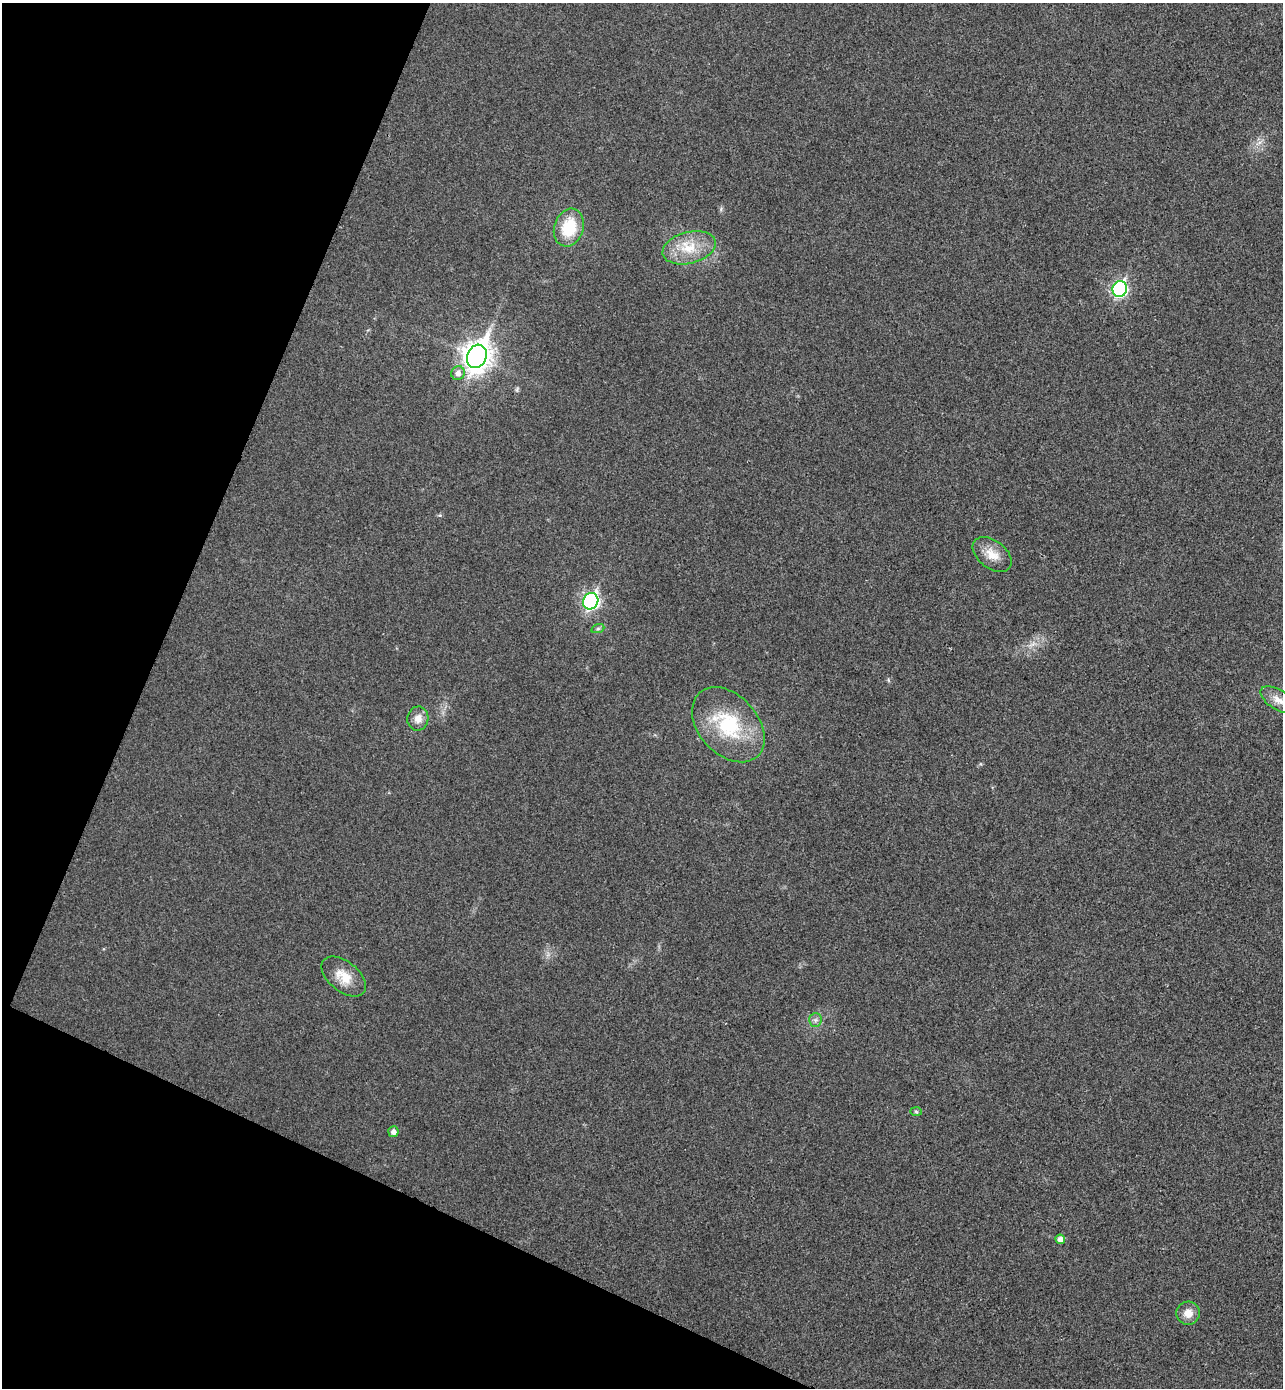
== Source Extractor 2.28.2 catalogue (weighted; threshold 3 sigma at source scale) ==
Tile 9 of 4 x 4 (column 1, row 3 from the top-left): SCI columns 193-1473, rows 1418-2803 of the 5641 x 5604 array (HDU 1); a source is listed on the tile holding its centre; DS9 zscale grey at full resolution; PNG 1285 x 1390 px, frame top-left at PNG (2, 3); each listed source drawn as its Kron ellipse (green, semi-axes under 4 px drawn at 4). Shown black and unused: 21% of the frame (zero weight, under 3 of 4 exposures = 6% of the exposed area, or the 3 px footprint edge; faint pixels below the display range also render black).
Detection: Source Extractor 2.28.2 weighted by HDU 2 'WHT'; one run over the whole footprint, this tile lists its part. Background 0.0198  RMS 0.0062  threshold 0.028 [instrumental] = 3 sigma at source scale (4.5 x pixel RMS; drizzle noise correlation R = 1.50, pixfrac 1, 0.05/0.05 arcsec/px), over >= 5 px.
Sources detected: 17; all 17 listed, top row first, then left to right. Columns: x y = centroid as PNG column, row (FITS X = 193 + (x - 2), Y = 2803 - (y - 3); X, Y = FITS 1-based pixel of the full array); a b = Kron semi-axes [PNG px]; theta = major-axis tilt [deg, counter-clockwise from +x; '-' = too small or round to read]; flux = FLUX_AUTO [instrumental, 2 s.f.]
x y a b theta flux
569 228 19 14 73 23
689 248 27 15 14 17
1120 289 8 7 - 110
477 356 12 9 66 700
458 373 7 6 - 3.4
992 554 22 13 -37 9.5
591 601 8 7 - 150
598 628 7 4 20 1.1
1278 700 20 9 -33 7.3
418 719 12 10 78 5.4
728 725 43 29 -48 43
344 976 26 15 -39 12
815 1020 6 6 - 1.7
916 1112 6 4 -2 0.81
393 1132 5 5 - 2.9
1060 1239 5 4 - 3.5
1188 1313 12 11 - 6.3